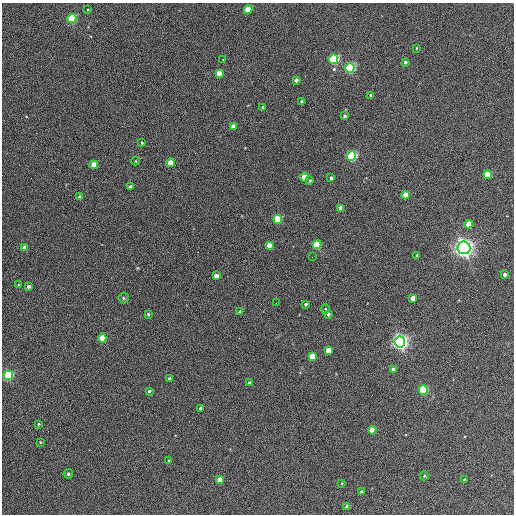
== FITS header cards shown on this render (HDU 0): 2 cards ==
NAXIS1  =                  512 / Axis length
NAXIS2  =                  512 / Axis length

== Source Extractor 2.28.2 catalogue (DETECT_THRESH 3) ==
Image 512 x 512 px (HDU 0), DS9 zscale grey, 1 PNG px = 1 image px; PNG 516 x 516 px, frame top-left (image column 1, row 512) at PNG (2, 3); each listed source drawn as its Kron ellipse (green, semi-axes under 4 px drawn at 4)
Background 380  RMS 21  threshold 63.1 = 3 sigma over >= 5 px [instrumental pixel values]
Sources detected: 70; all 70 listed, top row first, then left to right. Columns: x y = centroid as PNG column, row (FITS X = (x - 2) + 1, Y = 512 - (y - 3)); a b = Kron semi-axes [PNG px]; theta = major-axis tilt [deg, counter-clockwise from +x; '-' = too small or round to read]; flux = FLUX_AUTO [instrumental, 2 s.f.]
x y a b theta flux
88 10 3 2 - 1000
248 10 4 4 - 37000
72 19 4 4 - 100000
416 48 3 2 - 1000
223 59 2 2 - 950
334 59 5 4 - 180000
405 62 3 3 - 3200
350 68 5 4 - 230000
219 73 4 4 - 19000
296 80 4 3 - 4800
371 95 3 3 - 2800
302 102 3 3 - 3700
262 107 3 3 - 1500
345 116 3 3 - 3200
233 127 4 4 - 13000
142 143 3 3 - 2000
352 156 4 4 - 210000
136 161 4 3 - 1100
170 163 4 4 - 25000
94 165 4 4 - 29000
487 175 4 4 - 48000
304 177 4 4 - 40000
331 178 3 3 - 2700
310 181 4 4 - 2200
130 187 4 3 - 5900
405 195 4 4 - 24000
79 197 4 4 - 3300
341 208 4 4 - 18000
278 219 4 4 - 80000
468 224 4 4 - 30000
269 245 4 4 - 14000
317 245 4 4 - 72000
25 248 4 4 - 14000
464 248 6 6 - 950000
417 255 3 3 - 2200
312 257 2 2 - 710
505 275 3 3 - 5800
216 276 4 4 - 10000
19 285 3 3 - 1500
28 287 3 3 - 4300
124 298 5 5 - 1900
413 298 4 4 - 20000
276 303 2 2 - 650
306 304 3 3 - 3000
325 309 5 4 - 1700
240 312 4 3 - 4000
148 314 3 3 - 2100
328 314 4 3 - 4000
102 338 4 4 - 29000
400 342 5 5 - 670000
328 350 4 4 - 21000
312 356 4 4 - 27000
393 370 4 3 - 6900
8 375 5 4 - 180000
169 379 3 3 - 3400
249 382 4 3 - 1700
423 390 4 4 - 130000
149 391 3 3 - 2800
201 408 3 3 - 3600
39 424 3 3 - 1400
372 430 4 4 - 31000
40 442 3 2 - 1200
169 461 3 3 - 2400
68 474 4 4 - 3200
424 476 4 4 - 2000
220 480 4 4 - 18000
464 480 3 3 - 2200
342 483 3 3 - 1200
361 492 3 3 - 2300
347 506 4 4 - 9800